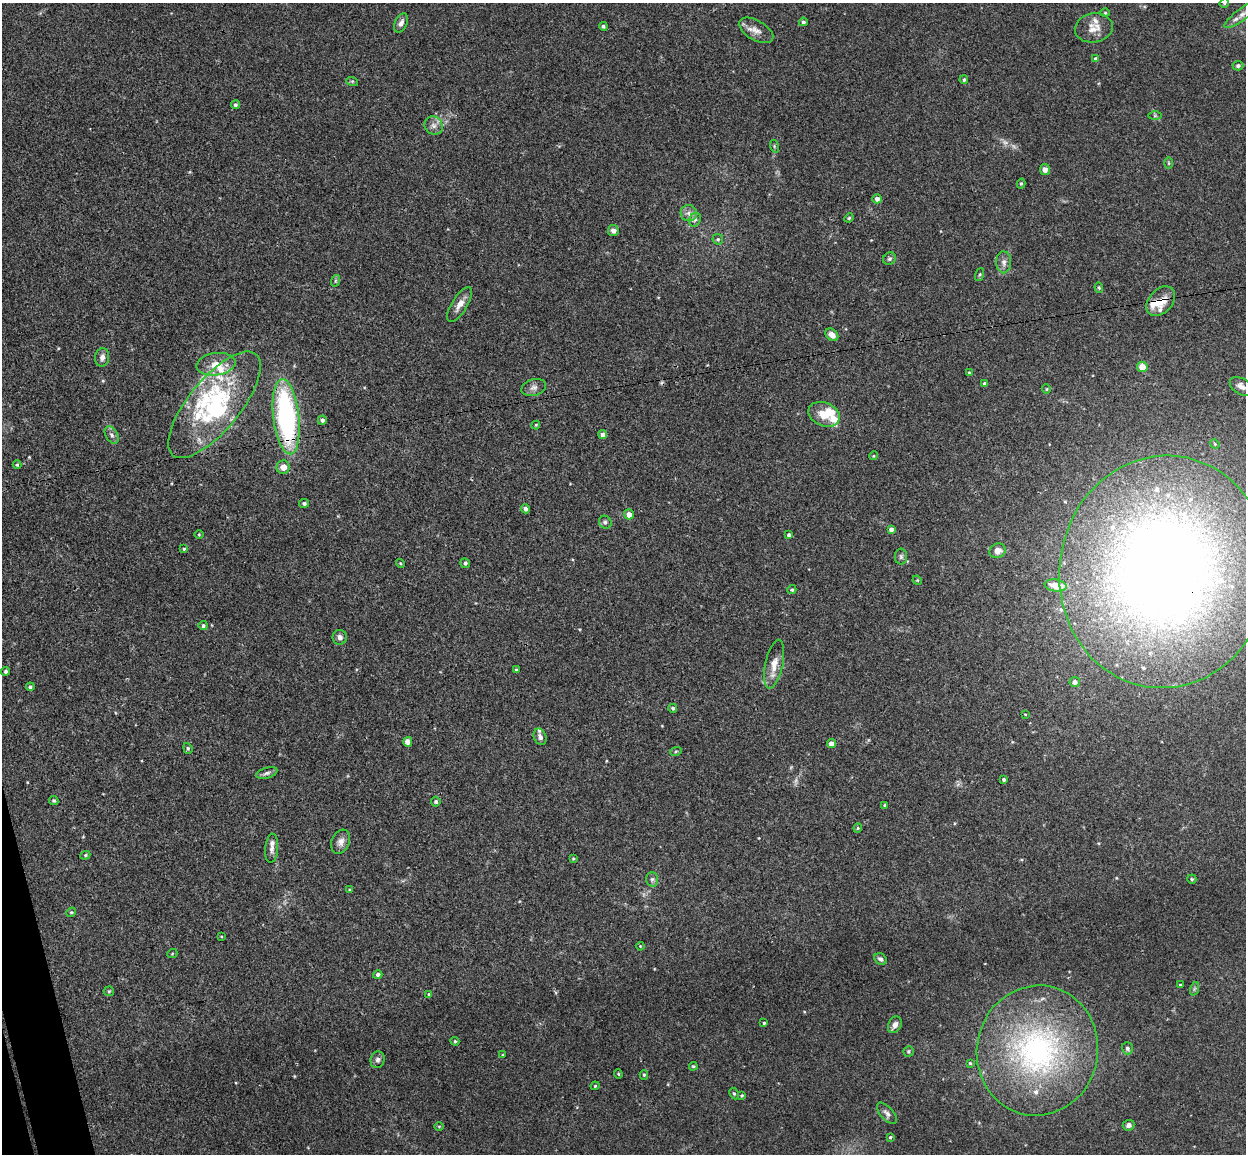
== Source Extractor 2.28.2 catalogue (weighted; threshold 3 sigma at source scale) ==
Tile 7 of 4 x 4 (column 3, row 2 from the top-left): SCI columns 2543-3786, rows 2456-3607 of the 5086 x 5029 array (HDU 1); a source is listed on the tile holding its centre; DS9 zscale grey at full resolution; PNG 1248 x 1156 px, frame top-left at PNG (2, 3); each listed source drawn as its Kron ellipse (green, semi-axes under 4 px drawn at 4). Shown black and unused: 1% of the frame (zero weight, under 3 of 4 exposures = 5% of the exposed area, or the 3 px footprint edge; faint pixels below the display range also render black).
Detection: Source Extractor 2.28.2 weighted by HDU 2 'WHT'; one run over the whole footprint, this tile lists its part. Background 0.0427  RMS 0.0043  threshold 0.0192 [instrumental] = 3 sigma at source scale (4.5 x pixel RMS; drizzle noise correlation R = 1.50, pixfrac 1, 0.05/0.05 arcsec/px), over >= 5 px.
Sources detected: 141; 2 too faint to see at this stretch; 2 inside a brighter object's white glare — neither listed nor drawn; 13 inside a brighter listed object's ellipse — not listed separately; the other 124 listed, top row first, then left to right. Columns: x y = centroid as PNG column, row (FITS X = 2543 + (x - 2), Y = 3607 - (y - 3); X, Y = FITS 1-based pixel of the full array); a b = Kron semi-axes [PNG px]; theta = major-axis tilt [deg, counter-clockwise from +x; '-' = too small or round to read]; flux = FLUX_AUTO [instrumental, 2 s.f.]
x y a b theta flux
1224 3 5 4 - 0.48
1105 13 4 4 - 0.46
1242 14 22 6 36 3.3
803 22 4 4 - 0.95
401 23 10 6 63 1.8
603 26 4 4 - 0.73
1094 28 19 14 10 5.2
756 30 19 10 -30 3.7
1096 59 4 4 - 1.8
1238 66 5 4 - 0.81
964 80 4 4 - 0.73
352 81 6 4 -18 0.48
235 105 4 4 - 0.86
1155 116 7 4 0 0.68
434 125 9 8 - 2.3
774 146 6 4 -73 0.51
1169 163 6 4 -90 0.46
1045 169 5 5 - 2.4
1021 184 5 4 - 0.58
877 199 4 4 - 1.9
689 213 8 8 - 1.9
849 218 5 4 - 0.5
695 220 7 5 67 1.1
613 231 5 5 - 1.8
718 239 5 5 - 0.65
889 259 6 6 - 0.88
1004 262 11 7 90 2.1
980 274 7 3 71 0.51
335 281 6 3 72 0.55
1099 288 5 4 - 0.61
1161 301 17 11 47 7
460 304 20 7 58 3.6
832 335 7 5 -45 2.7
102 357 9 7 80 2
216 364 20 11 7 6.2
1142 367 5 5 - 5.5
969 373 4 3 - 0.38
985 384 4 4 - 1.4
1241 386 12 8 -32 2.7
534 388 12 8 17 2.1
1046 389 5 4 - 0.47
214 405 65 26 51 47
824 414 16 11 -22 6.3
286 417 38 13 -83 83
322 420 4 4 - 1.1
536 425 4 3 - 0.4
112 435 9 6 -59 1.4
603 435 4 4 - 1.8
1215 444 5 4 - 0.45
873 456 4 3 - 0.38
17 465 4 4 - 0.45
283 467 7 6 - 3
304 503 5 4 - 0.99
525 509 4 4 - 1.4
629 514 5 5 - 3
605 522 7 6 - 1
891 529 4 4 - 1.5
199 535 5 3 - 0.38
789 535 4 4 - 1
184 549 4 3 - 0.54
997 551 8 7 - 2.8
901 557 8 6 -90 1
400 563 4 3 - 0.45
465 563 5 4 - 0.92
1164 572 116 105 83 510
917 580 5 3 - 0.37
1056 585 11 6 -8 4.4
792 590 4 4 - 0.67
203 626 4 4 - 0.98
340 637 7 7 - 1.6
774 664 25 9 78 5.1
516 670 4 4 - 0.59
6 671 4 4 - 0.68
1075 682 5 5 - 2.1
30 687 4 3 - 0.74
673 708 4 4 - 0.84
1025 714 4 2 - 0.3
540 737 8 6 -66 1.5
408 742 5 4 - 3.4
831 744 5 4 - 2.9
188 748 5 4 - 0.58
676 751 6 3 19 0.47
267 773 11 5 17 1.3
1004 780 3 3 - 0.77
54 801 5 4 - 0.71
436 802 5 4 - 0.72
885 805 3 3 - 0.42
858 828 4 4 - 0.41
341 842 12 9 68 2.6
272 848 14 6 85 2.2
85 855 5 4 - 0.61
573 859 4 3 - 0.41
652 879 7 6 - 1.1
1192 879 4 4 - 0.59
349 890 4 3 - 0.48
71 912 5 4 - 0.5
221 936 4 2 - 0.32
640 946 4 3 - 0.38
172 954 5 3 - 0.4
880 959 6 5 - 1.2
378 975 4 4 - 1
1180 985 3 3 - 0.44
1194 989 7 4 71 0.65
109 991 5 5 - 0.53
429 994 4 3 - 0.53
764 1023 4 4 - 0.57
895 1025 9 6 63 2.3
455 1041 4 4 - 0.53
1127 1048 6 5 - 1.3
908 1051 5 5 - 0.62
1037 1051 65 60 79 110
503 1055 4 3 - 0.44
378 1060 8 7 - 1.4
970 1063 4 4 - 0.46
693 1066 4 4 - 0.46
618 1074 4 4 - 0.44
644 1075 5 4 - 0.57
595 1086 4 4 - 0.42
734 1094 6 4 -62 0.63
742 1096 4 3 - 0.49
887 1113 13 6 -47 1.6
1129 1125 6 5 - 1.5
439 1126 5 3 - 0.39
890 1137 4 3 - 0.49
Overlapping masked pixels (flux is a lower limit): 3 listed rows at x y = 1161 301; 286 417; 1164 572
Isophote crosses this tile's border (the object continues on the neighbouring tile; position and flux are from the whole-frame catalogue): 3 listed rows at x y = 1224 3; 1242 14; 1164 572